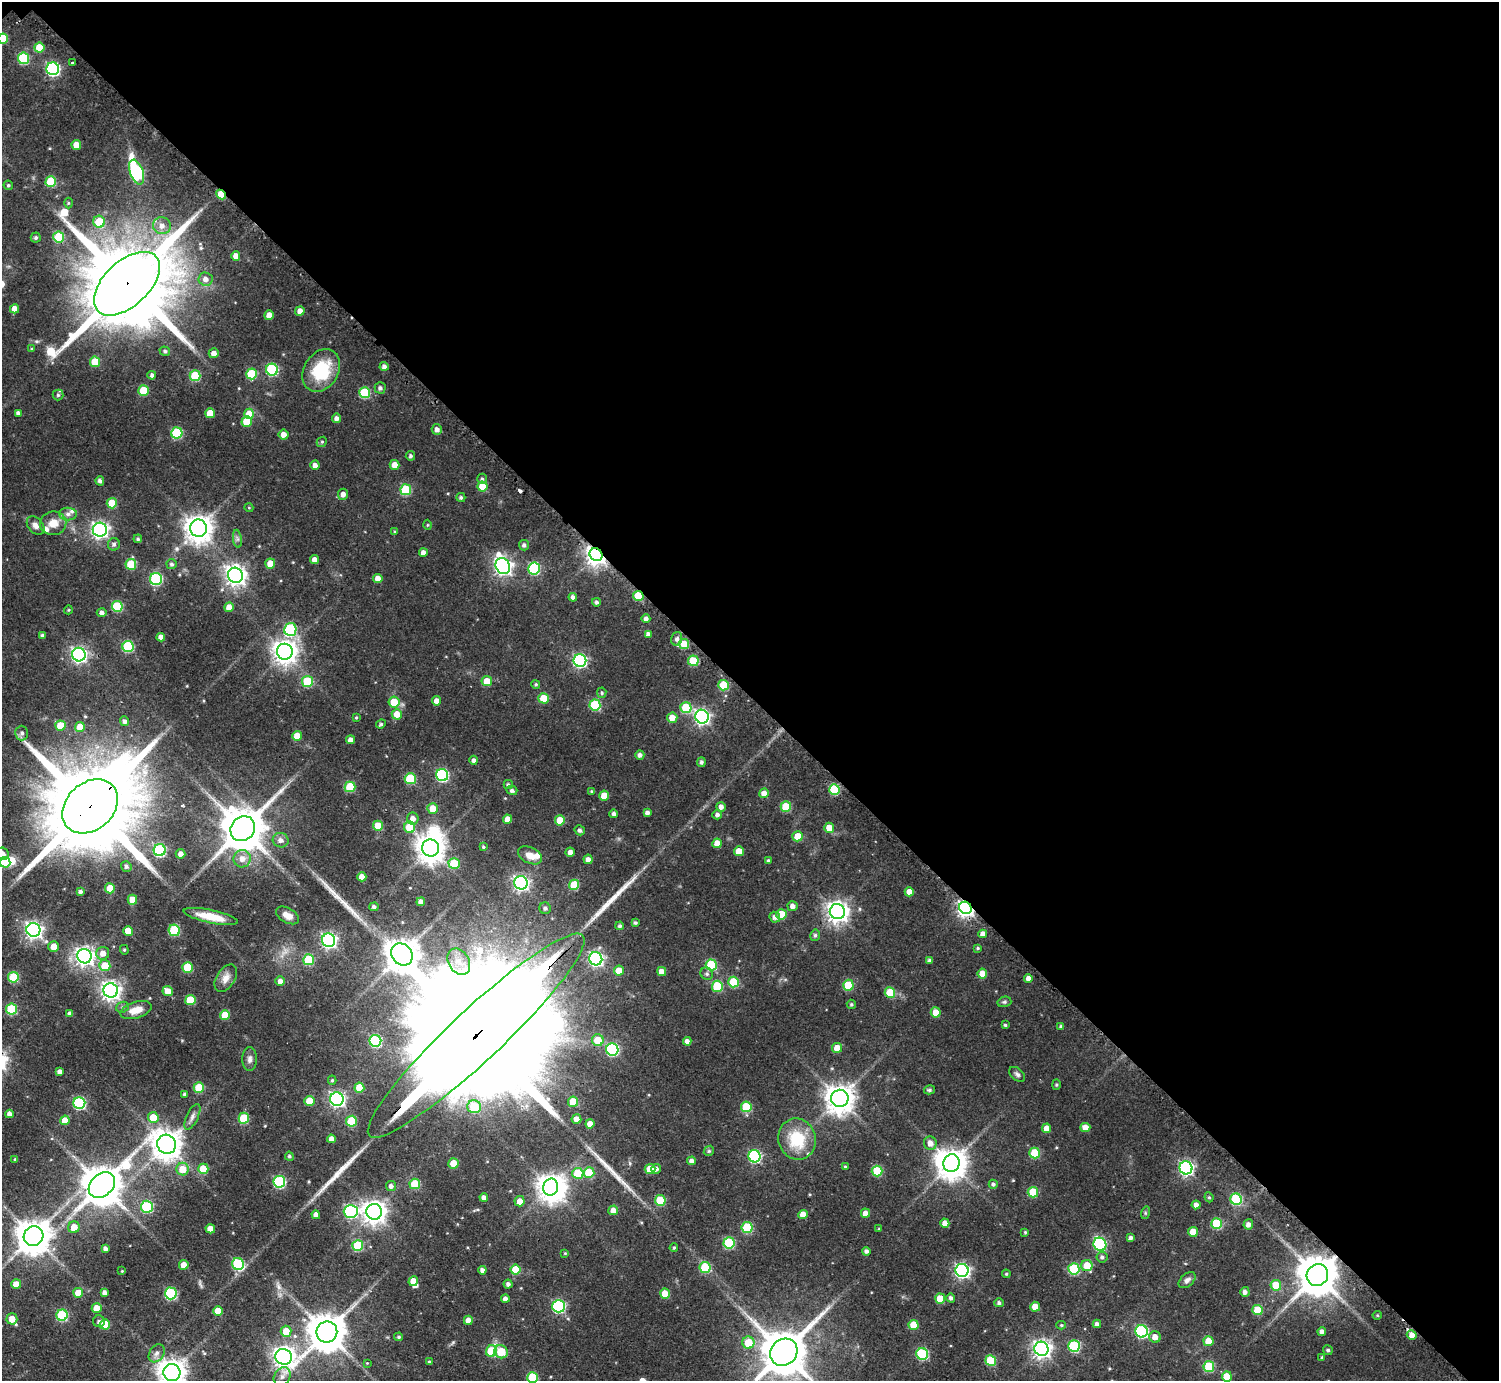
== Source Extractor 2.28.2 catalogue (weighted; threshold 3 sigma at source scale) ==
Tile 3 of 4 x 4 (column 3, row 1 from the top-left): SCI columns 3396-4892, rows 4651-6029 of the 6404 x 6404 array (HDU 1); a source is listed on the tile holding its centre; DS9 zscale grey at full resolution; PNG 1501 x 1383 px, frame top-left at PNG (2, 2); each listed source drawn as its Kron ellipse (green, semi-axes under 4 px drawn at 4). Shown black and unused: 50% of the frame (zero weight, under 2 of 3 exposures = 2% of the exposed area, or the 3 px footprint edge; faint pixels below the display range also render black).
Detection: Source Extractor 2.28.2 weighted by HDU 2 'WHT'; one run over the whole footprint, this tile lists its part. Background 0.0672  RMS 0.0067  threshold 0.0301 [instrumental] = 3 sigma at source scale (4.5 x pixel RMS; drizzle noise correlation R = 1.50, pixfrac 1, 0.05/0.05 arcsec/px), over >= 5 px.
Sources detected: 403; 6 inside a brighter object's white glare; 3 cosmic-ray / hot-pixel residue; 4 long thin detections or spike segments (spike, bleed or trail) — neither listed nor drawn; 7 inside a brighter listed object's ellipse — not listed separately; the other 383 listed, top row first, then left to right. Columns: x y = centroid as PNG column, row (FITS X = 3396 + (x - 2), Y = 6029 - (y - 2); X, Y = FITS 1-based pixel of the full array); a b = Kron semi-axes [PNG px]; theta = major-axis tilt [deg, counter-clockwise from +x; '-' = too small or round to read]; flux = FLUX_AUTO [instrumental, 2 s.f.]
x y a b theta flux
3 38 5 5 - 21
39 48 5 5 - 14
23 58 5 5 - 44
72 63 3 3 - 1.5
53 69 6 6 - 100
76 145 5 5 - 8.5
137 172 13 6 -70 87
51 182 5 5 - 29
8 185 5 4 - 1.2
221 194 5 4 - 15
68 203 5 3 - 0.73
99 222 6 6 - 20
162 226 9 8 - 4.7
59 237 5 5 - 31
36 238 5 5 - 1.4
236 256 4 4 - 5.1
206 279 7 6 - 3.9
127 284 40 22 43 15000
15 309 4 4 - 5.4
300 311 5 4 - 4.2
269 315 5 4 - 7.5
32 349 4 3 - 0.76
165 351 5 4 - 1.4
214 353 5 5 - 4.2
95 362 5 5 - 13
384 366 4 4 - 2.3
272 370 6 6 - 61
321 370 23 17 59 33
251 374 5 5 - 29
152 375 4 4 - 1.7
195 376 5 5 - 30
380 388 5 5 - 1.8
143 390 5 5 - 20
364 393 5 5 - 39
58 395 5 5 - 1.2
18 413 4 4 - 2
210 413 5 5 - 9.9
249 414 5 5 - 13
336 418 4 4 - 2.5
247 422 5 5 - 16
437 429 5 5 - 3.2
177 433 6 5 - 42
284 434 5 5 - 4.6
322 442 5 4 - 0.97
410 456 5 4 - 1.4
315 465 4 4 - 3.4
395 465 5 5 - 6
482 479 5 4 - 1.2
100 481 4 4 - 1.9
482 487 5 5 - 14
406 490 5 5 - 35
343 494 5 5 - 3.4
461 497 4 4 - 1.3
112 503 5 5 - 16
249 508 4 3 - 0.5
68 514 9 6 1 2.7
53 523 13 12 - 9.1
427 525 5 3 - 0.65
36 526 10 7 -48 3.5
199 528 8 8 - 770
100 530 7 7 - 220
395 532 4 4 - 1.1
138 539 4 4 - 1.2
237 539 9 4 -82 1.6
114 544 6 6 - 1.9
524 545 5 5 - 1.8
423 553 4 4 - 3.2
596 555 7 6 - 440
315 560 4 4 - 4.1
131 564 5 5 - 22
172 564 5 5 - 1.6
270 564 5 5 - 9.4
503 566 8 7 - 270
534 568 6 6 - 60
235 575 7 7 - 390
378 578 4 4 - 4.8
156 579 6 6 - 67
638 596 5 5 - 21
573 597 4 4 - 2.1
596 602 4 4 - 1.5
117 606 5 5 - 34
229 607 5 4 - 7.1
68 610 4 3 - 0.56
102 613 5 4 - 2.4
646 619 4 4 - 2.1
290 629 6 6 - 57
648 634 4 4 - 2.4
42 636 4 4 - 1.5
161 637 4 4 - 4
677 639 7 5 73 2.5
684 644 5 5 - 13
128 647 5 5 - 49
285 652 8 8 - 590
79 655 7 6 - 190
580 660 6 6 - 120
693 661 5 5 - 25
487 681 5 5 - 9.5
307 682 5 5 - 32
536 684 4 4 - 0.92
724 685 5 5 - 25
602 693 5 4 - 1.1
543 698 5 5 - 14
436 701 5 4 - 3.9
394 702 5 5 - 13
595 705 5 5 - 40
686 708 5 5 - 28
397 714 5 5 - 8.8
702 717 7 6 - 190
356 718 4 3 - 0.73
672 718 5 5 - 7.2
125 721 5 4 - 1.9
381 724 5 4 - 1.1
60 726 5 5 - 15
80 727 5 5 - 10
22 733 7 6 - 2.3
297 736 5 5 - 10
351 740 4 4 - 3.7
640 755 4 4 - 2.5
474 760 4 4 - 2.1
701 762 5 4 - 1.6
442 775 6 6 - 77
410 779 5 5 - 31
508 785 4 4 - 1.3
350 787 5 5 - 27
834 789 5 5 - 37
512 790 5 4 - 1.8
591 791 4 3 - 0.54
764 793 5 5 - 5.9
604 796 5 5 - 9.3
90 806 31 23 42 13000
721 807 5 4 - 2.9
786 807 5 5 - 21
433 808 5 5 - 9.6
647 813 4 4 - 2.2
614 814 4 4 - 2.2
717 815 5 4 - 2
413 818 6 6 - 3.9
508 819 4 4 - 5.5
560 820 5 5 - 14
378 826 5 5 - 15
409 827 6 5 - 17
829 828 5 5 - 8.5
243 829 13 11 47 2600
580 830 5 5 - 2
798 836 5 5 - 12
281 840 8 7 - 3.3
717 843 5 4 - 6.9
483 847 4 4 - 0.95
431 848 8 8 - 830
160 850 6 6 - 64
739 851 5 5 - 9.5
570 852 4 4 - 2.9
2 854 6 6 - 4.4
181 854 5 5 - 3.6
530 855 13 8 -26 6.2
242 859 9 8 - 5.7
588 859 4 4 - 2.8
768 860 4 3 - 0.79
5 862 5 5 - 21
454 863 5 5 - 17
126 866 6 5 - 2.2
362 877 4 4 - 5.9
521 883 7 6 - 180
574 885 5 5 - 21
110 888 5 5 - 12
80 891 4 4 - 1.7
909 892 4 4 - 5.7
132 900 5 5 - 9
421 902 4 4 - 3.7
793 906 5 5 - 3.5
374 907 5 4 - 1.6
545 908 6 5 - 1.7
965 908 6 6 - 240
837 912 7 7 - 450
782 914 5 5 - 17
288 915 12 7 -29 5
211 916 27 6 -12 13
775 917 5 5 - 3
635 923 4 4 - 1.1
620 926 4 4 - 1.4
33 930 7 6 - 250
174 930 6 5 - 34
128 931 5 5 - 8.9
983 934 4 4 - 4.2
815 935 6 5 - 1.4
328 940 7 6 - 170
54 947 5 5 - 6.2
978 948 4 3 - 0.8
124 950 5 4 - 0.82
103 953 6 6 - 4.9
402 954 12 10 -51 1300
84 956 7 7 - 310
596 959 6 6 - 150
309 960 5 5 - 29
930 960 4 4 - 1.7
459 962 14 10 -59 8
711 965 5 5 - 38
105 966 5 5 - 15
188 967 5 5 - 23
619 970 5 5 - 7.9
662 971 4 4 - 5.1
707 974 6 6 - 1.7
982 974 5 5 - 8.4
13 977 5 5 - 32
226 978 15 9 57 5.3
1028 978 4 4 - 3.4
280 981 5 4 - 3.4
733 982 5 5 - 23
848 985 5 5 - 26
717 986 5 5 - 30
111 990 7 7 - 330
168 991 5 5 - 6
890 992 5 5 - 22
190 1000 5 5 - 20
1004 1002 7 5 14 1.3
851 1004 5 4 - 1.1
122 1007 6 5 - 1.4
11 1009 5 5 - 36
136 1010 16 8 17 8.5
936 1012 5 5 - 8.5
70 1014 4 4 - 2.7
225 1015 5 5 - 13
1005 1025 3 3 - 1
1061 1027 4 4 - 1.5
476 1036 146 26 43 78000
598 1040 6 6 - 13
375 1041 6 6 - 56
687 1041 4 4 - 3.5
837 1048 5 5 - 7.3
612 1049 6 6 - 80
250 1059 12 7 89 2.9
60 1071 4 4 - 3
1017 1074 9 5 -40 1.8
332 1080 5 4 - 0.9
1056 1085 5 4 - 0.89
199 1088 5 5 - 24
359 1088 5 5 - 11
929 1090 5 4 - 1.2
185 1094 4 3 - 1.3
840 1098 8 8 - 880
337 1099 7 6 - 180
309 1101 5 5 - 11
573 1102 5 5 - 15
79 1103 6 6 - 70
474 1107 7 6 - 26
746 1107 5 5 - 29
9 1114 4 4 - 3
153 1117 5 5 - 13
192 1117 14 6 65 2.9
244 1118 5 5 - 27
576 1119 5 4 - 4.6
65 1120 5 4 - 8.5
351 1121 5 5 - 28
590 1124 4 4 - 5.3
1085 1127 5 4 - 6.2
1047 1128 5 4 - 6
331 1139 4 4 - 4
797 1139 21 18 -72 27
930 1143 7 6 - 4.6
167 1144 10 9 - 960
709 1151 5 4 - 0.93
1035 1153 5 5 - 26
289 1156 4 4 - 1.2
754 1156 6 6 - 84
15 1159 3 3 - 0.64
692 1161 4 4 - 3.1
454 1163 5 5 - 11
952 1163 9 8 - 980
845 1166 3 3 - 0.64
1186 1168 6 6 - 140
182 1169 6 6 - 12
203 1169 5 5 - 17
650 1169 5 5 - 13
656 1169 5 4 - 2.2
877 1171 5 5 - 28
578 1173 5 5 - 20
589 1173 5 5 - 20
279 1182 6 6 - 73
415 1184 5 5 - 22
993 1184 4 4 - 1.5
102 1185 15 11 41 2100
391 1186 5 5 - 2.7
551 1187 8 7 - 700
1033 1192 5 5 - 23
484 1197 4 4 - 2.6
1209 1197 5 4 - 0.96
1236 1199 6 5 - 50
660 1200 5 5 - 26
520 1201 5 5 - 5
1196 1205 4 4 - 3
147 1207 6 6 - 54
613 1210 5 5 - 5.5
351 1211 7 6 - 98
374 1212 8 7 - 540
865 1213 4 4 - 5.5
1145 1213 6 4 72 0.88
803 1214 5 4 - 6.8
316 1215 4 4 - 3.3
945 1223 4 4 - 5.4
1216 1223 5 5 - 30
1248 1224 5 5 - 3.3
74 1227 6 5 - 7.6
747 1227 5 5 - 34
210 1229 5 4 - 6.3
879 1229 4 3 - 0.68
1025 1232 4 4 - 0.76
1193 1232 5 5 - 9.2
33 1236 10 9 - 1400
1131 1238 4 4 - 1.9
729 1243 5 5 - 45
1100 1244 7 6 - 67
358 1245 5 5 - 32
105 1248 4 4 - 2.3
674 1248 4 3 - 0.93
866 1251 4 4 - 2
565 1253 4 4 - 0.59
1102 1257 5 5 - 1.7
238 1264 6 6 - 55
184 1265 5 5 - 7.7
1087 1265 5 5 - 12
705 1267 5 5 - 30
1074 1269 6 5 - 42
482 1270 4 4 - 2.6
516 1270 5 5 - 17
962 1270 6 6 - 150
122 1271 3 3 - 0.43
1006 1274 4 4 - 0.83
1317 1275 11 10 - 2200
1187 1280 10 6 42 2.5
413 1281 5 4 - 6.9
16 1284 5 5 - 6.7
508 1284 4 4 - 2
1276 1285 5 5 - 17
105 1292 4 4 - 2.7
1245 1292 5 4 - 2.3
78 1293 5 5 - 11
171 1293 6 6 - 65
665 1294 5 5 - 13
951 1298 4 4 - 1.8
505 1299 4 4 - 3
940 1299 5 5 - 13
999 1303 5 4 - 1.6
559 1306 6 6 - 85
1035 1307 5 5 - 9
97 1308 5 5 - 8.1
1258 1310 5 5 - 19
218 1311 5 5 - 8.3
62 1315 5 5 - 47
1377 1315 4 4 - 0.77
12 1319 5 5 - 7.2
468 1320 4 4 - 5.3
99 1321 6 6 - 1.5
105 1324 5 5 - 18
1097 1324 4 4 - 2.4
913 1325 5 5 - 15
1061 1325 5 4 - 0.88
286 1331 5 5 - 11
1141 1331 6 6 - 86
1322 1331 4 4 - 2.7
327 1332 10 10 - 1800
1412 1335 5 4 - 4.6
399 1337 4 3 - 1
1155 1337 6 5 - 4.9
1208 1341 5 5 - 11
748 1343 6 6 - 16
1074 1346 6 5 - 52
1041 1349 7 7 - 300
1328 1350 5 5 - 1.2
491 1351 6 5 - 29
501 1352 7 6 - 15
784 1352 14 13 - 3200
157 1353 10 7 57 3
922 1354 6 5 - 60
283 1357 8 7 - 420
1322 1357 4 4 - 0.85
991 1361 5 5 - 29
429 1362 4 3 - 0.71
367 1363 4 3 - 0.44
1209 1366 5 5 - 30
172 1373 8 8 - 870
1227 1376 5 5 - 11
282 1377 10 8 57 3.5
532 1377 5 5 - 34
Overlapping masked pixels (flux is a lower limit): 9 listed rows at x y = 221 194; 127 284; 596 555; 235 575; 638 596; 90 806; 965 908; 476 1036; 1317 1275
Isophote crosses this tile's border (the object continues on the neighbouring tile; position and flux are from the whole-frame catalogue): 6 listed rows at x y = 3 38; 2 854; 5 862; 784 1352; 172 1373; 532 1377